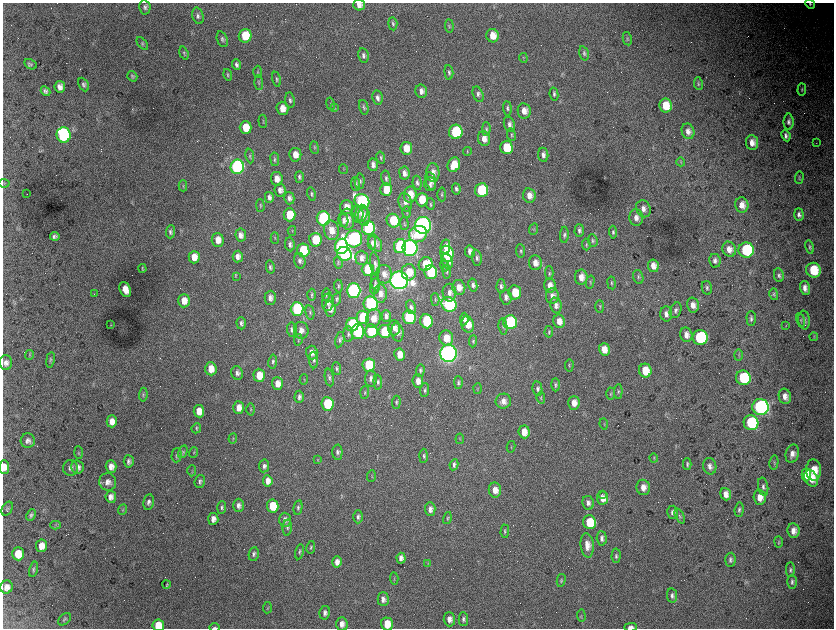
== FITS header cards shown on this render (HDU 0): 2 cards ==
NAXIS1  =                 1663 / length of data axis 1
NAXIS2  =                 1252 / length of data axis 2

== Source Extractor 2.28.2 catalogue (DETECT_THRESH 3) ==
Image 1663 x 1252 px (HDU 0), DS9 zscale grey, zoomed out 1/2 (1 PNG px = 2 x 2 image px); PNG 836 x 630 px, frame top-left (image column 2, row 1251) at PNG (3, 3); each listed source drawn as its Kron ellipse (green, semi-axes under 4 px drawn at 4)
Background 4500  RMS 78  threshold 233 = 3 sigma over >= 5 px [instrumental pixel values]
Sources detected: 437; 51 cannot appear on this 1/2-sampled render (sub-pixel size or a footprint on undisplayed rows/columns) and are neither listed nor drawn; the other 386 listed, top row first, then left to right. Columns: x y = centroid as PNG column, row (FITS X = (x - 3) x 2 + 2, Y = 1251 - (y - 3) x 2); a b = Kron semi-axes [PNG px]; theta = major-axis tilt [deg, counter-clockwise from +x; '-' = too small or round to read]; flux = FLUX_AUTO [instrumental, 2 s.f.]
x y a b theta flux
810 4 5 4 - 3.3e+04
359 5 6 5 - 9.2e+04
145 7 7 5 -81 4.6e+04
198 16 8 5 -73 5.0e+04
393 24 6 4 -85 3.5e+04
449 26 7 3 -86 2.3e+04
245 36 7 6 - 4.3e+05
493 36 7 6 - 1.9e+05
222 39 8 5 -72 4.0e+04
627 39 7 4 -79 2.7e+04
142 43 7 3 -51 2.0e+04
184 53 7 4 -73 2.4e+04
584 53 7 4 -75 3.3e+04
363 55 7 5 -79 5.5e+04
523 58 5 3 - 1.4e+04
30 64 6 5 - 3.0e+04
237 64 5 4 - 4.5e+04
258 72 6 3 -88 2.1e+04
449 72 7 4 -85 3.9e+04
228 75 6 3 -74 2.0e+04
132 76 5 4 - 2.6e+04
276 79 8 4 -79 3.1e+04
259 82 7 3 -87 2.2e+04
698 83 6 4 -82 2.8e+04
84 84 7 5 -63 4.0e+04
60 87 6 5 - 9.0e+04
802 90 6 3 86 1.9e+04
45 91 5 4 - 4.6e+04
421 91 7 6 - 8.1e+04
478 94 8 5 -68 5.0e+04
554 94 6 4 -79 3.3e+04
377 98 7 5 -80 5.9e+04
290 100 8 4 -83 4.3e+04
330 104 6 2 -78 1.2e+04
666 105 7 6 - 3.4e+05
364 107 7 4 -78 3.5e+04
282 108 6 6 - 1.5e+05
334 108 3 2 - 1.0e+04
507 108 7 4 -83 3.7e+04
524 111 8 6 -80 1.3e+05
263 121 6 2 -84 1.4e+04
789 122 8 5 -90 5.3e+04
509 124 8 5 -71 6.2e+04
246 128 6 6 - 2.9e+05
486 129 7 4 89 2.8e+04
688 131 8 6 -72 9.1e+04
456 132 7 7 - 1.4e+06
64 135 7 7 - 3.8e+06
511 135 6 3 -81 2.1e+04
786 136 6 4 -66 5.5e+04
484 139 7 6 - 1.3e+05
752 143 7 6 - 1.4e+05
816 143 2 1 - 4.1e+03
314 147 6 3 -83 1.6e+04
506 147 7 6 - 4.3e+05
406 148 6 6 - 2.4e+05
467 151 4 3 - 1.4e+04
295 155 7 6 - 1.5e+05
543 155 7 5 -82 6.3e+04
250 156 7 4 -83 2.8e+04
381 157 6 4 -78 2.9e+04
275 159 7 4 -82 2.9e+04
681 162 4 3 - 1.4e+04
373 165 6 5 - 7.5e+04
454 165 7 6 - 3.1e+05
237 167 7 6 - 5.0e+06
343 169 5 2 - 1.2e+04
433 172 9 6 -87 1.0e+05
404 173 6 5 - 8.3e+04
299 177 6 4 90 3.6e+04
799 177 6 3 88 2.5e+04
386 178 8 4 -79 4.1e+04
277 179 7 6 - 1.3e+05
360 181 8 5 88 4.8e+04
431 181 9 5 -75 5.9e+04
4 183 5 4 - 1.9e+04
417 183 7 4 -84 4.5e+04
356 184 7 4 -83 3.6e+04
430 184 7 6 - 4.8e+04
183 186 5 3 - 1.6e+04
386 189 6 6 - 2.5e+05
456 189 6 4 -84 4.0e+04
280 190 6 5 - 8.3e+04
481 190 7 6 - 1.1e+06
27 194 2 1 - 1.0e+04
311 194 7 4 -75 3.1e+04
410 194 8 6 84 2.0e+05
442 194 7 3 -88 2.4e+04
529 195 7 6 - 1.1e+05
269 197 5 4 - 6.1e+04
289 198 6 5 - 6.1e+04
422 200 7 6 - 2.9e+05
362 201 8 7 - 3.8e+06
405 202 9 6 -74 8.0e+04
430 204 6 3 -86 2.0e+04
742 205 7 6 - 1.4e+05
260 206 6 3 -89 1.9e+04
346 207 7 6 - 1.5e+05
643 209 9 7 -68 9.4e+04
407 212 6 2 -89 1.3e+04
361 213 8 6 81 6.9e+04
358 214 8 6 -89 6.9e+04
799 214 6 4 -87 5.9e+04
289 215 6 6 - 4.2e+05
364 216 9 6 -87 8.9e+04
636 217 8 7 - 1.1e+05
323 218 7 6 - 2.7e+06
347 219 10 7 -84 1.3e+05
343 220 7 5 -78 5.8e+04
393 221 7 6 - 5.3e+05
404 224 6 2 -89 1.5e+04
423 225 8 8 - 1.1e+07
368 228 7 6 - 2.1e+06
534 229 6 2 66 1.3e+04
331 230 9 7 -81 1.8e+05
579 230 6 4 88 4.3e+04
292 231 5 2 - 1.4e+04
170 232 7 4 87 4.3e+04
613 232 6 4 -85 3.0e+04
418 234 9 8 - 4.7e+05
241 235 6 5 - 9.0e+04
564 235 8 4 88 3.8e+04
55 236 5 4 - 4.4e+04
275 238 5 3 - 1.5e+04
354 239 8 8 - 5.5e+06
218 240 7 6 - 1.4e+05
315 240 6 6 - 5.6e+05
593 241 6 5 - 3.1e+04
372 243 6 3 -89 4.6e+04
375 243 9 6 -58 7.4e+04
290 244 7 5 -81 5.5e+04
586 245 6 3 -87 2.0e+04
341 246 7 6 - 5.1e+06
400 246 7 6 - 2.1e+06
445 246 7 4 79 1.1e+05
810 247 7 3 -79 2.9e+04
410 248 8 7 - 7.7e+06
729 249 8 6 -66 1.3e+05
303 250 6 6 - 7.7e+05
746 250 7 7 - 1.3e+06
470 251 6 5 - 7.5e+04
521 251 6 3 -84 2.3e+04
344 254 7 7 - 3.8e+06
447 254 8 6 -83 8.7e+05
238 256 6 5 - 7.9e+04
194 257 6 5 - 1.8e+05
362 258 7 6 - 7.8e+04
477 258 8 5 -84 4.9e+04
300 261 8 5 -75 5.5e+04
447 261 7 5 -68 1.3e+05
715 261 7 5 -79 6.1e+04
338 262 6 3 -85 1.9e+04
535 263 7 6 - 1.2e+05
375 264 12 5 -82 6.2e+04
425 264 7 6 - 3.5e+05
444 265 6 3 -77 2.2e+04
653 266 6 5 - 1.2e+05
270 267 6 4 -78 3.7e+04
142 268 4 2 - 1.7e+04
368 269 6 6 - 5.5e+05
813 270 7 7 - 5.0e+05
409 272 8 7 - 2.7e+05
431 272 7 6 - 1.2e+06
447 272 7 3 -84 2.7e+04
549 273 7 4 -88 2.6e+04
384 274 9 7 -81 1.1e+05
779 275 7 5 -81 4.1e+04
236 276 3 2 - 3.4e+04
581 277 7 6 - 1.4e+05
638 277 7 5 -71 3.5e+04
399 280 9 9 - 1.3e+07
375 282 8 3 -85 2.6e+04
590 282 7 2 76 1.5e+04
612 283 6 4 -80 2.4e+04
473 285 6 4 -79 4.8e+04
550 285 7 6 - 1.2e+05
338 286 6 4 -85 2.3e+04
375 286 8 5 82 3.7e+04
501 286 7 4 88 3.8e+04
459 287 7 6 - 1.4e+05
707 288 7 5 -78 3.8e+04
805 288 7 5 -74 1.0e+05
125 290 8 5 -66 1.8e+05
354 291 7 7 - 5.7e+06
515 292 7 6 - 3.1e+05
449 293 9 7 -81 9.0e+04
94 294 2 1 - 1.7e+04
326 294 6 4 83 3.0e+04
380 294 9 6 90 1.0e+05
774 294 6 3 -76 2.2e+04
312 295 6 3 -89 2.3e+04
552 296 8 6 88 9.7e+04
506 297 7 5 -79 6.7e+04
270 298 7 5 89 8.0e+04
337 299 6 4 71 3.0e+04
435 299 6 2 -88 1.3e+04
184 301 6 6 - 1.7e+05
328 302 9 6 85 6.9e+04
371 304 7 7 - 2.5e+06
449 304 8 7 - 3.4e+06
556 305 8 5 -83 7.5e+04
693 305 7 6 - 1.1e+05
600 306 6 3 -90 1.9e+04
411 307 7 5 -79 4.7e+04
297 309 7 6 - 2.5e+06
330 309 8 5 -85 9.2e+04
676 310 8 5 69 5.7e+04
310 312 7 4 -79 2.7e+04
666 314 7 6 - 7.5e+04
386 316 6 4 -89 6.7e+04
363 317 7 6 - 8.0e+05
409 317 7 6 - 2.0e+06
373 318 9 7 70 1.9e+05
464 319 6 4 85 6.2e+04
751 319 7 4 -87 4.2e+04
801 320 7 3 -81 2.1e+04
804 320 9 6 -82 6.9e+04
426 321 7 6 - 1.0e+06
559 321 7 5 -78 1.5e+05
510 322 7 7 - 1.6e+06
241 323 6 4 -88 4.6e+04
468 324 8 6 -75 2.1e+05
111 325 3 2 - 8.7e+03
352 325 7 6 - 2.3e+06
786 326 4 3 - 1.2e+04
503 327 8 4 -81 3.3e+04
394 328 7 5 -90 8.2e+04
292 330 7 4 -84 4.7e+04
301 330 8 7 - 1.0e+05
371 331 6 6 - 1.0e+06
384 331 6 6 - 6.3e+05
358 332 7 6 - 2.1e+06
397 332 9 6 -80 8.7e+04
549 332 6 3 86 2.0e+04
348 334 8 5 -86 4.3e+04
686 335 7 6 - 1.1e+05
814 337 4 3 - 1.5e+04
446 338 8 7 - 2.3e+05
700 338 7 7 - 2.3e+06
298 340 6 3 82 1.4e+04
340 340 8 4 76 3.9e+04
473 341 6 4 86 2.7e+04
604 349 6 5 - 1.8e+05
312 352 7 5 -86 1.1e+05
448 353 8 8 - 1.2e+07
399 354 6 5 - 1.8e+05
30 355 5 2 - 1.5e+04
739 355 5 3 - 1.6e+04
50 360 8 3 80 2.5e+04
314 360 8 4 -87 4.4e+04
273 362 7 4 82 3.3e+04
6 363 7 6 - 6.8e+04
369 365 6 6 - 8.8e+05
569 365 6 3 85 2.1e+04
211 369 6 5 - 1.9e+05
337 369 6 4 -83 3.1e+04
420 370 6 4 87 3.0e+04
645 371 7 6 - 3.9e+05
237 373 7 5 -71 5.7e+04
259 375 6 5 - 2.5e+05
329 377 9 4 -81 3.9e+04
743 378 7 7 - 1.0e+06
371 379 8 6 -88 6.8e+04
304 380 5 2 - 1.0e+04
418 381 7 5 -86 1.1e+05
378 382 7 4 -89 3.8e+04
458 383 6 4 -89 3.0e+04
277 384 6 5 - 1.3e+05
556 385 6 4 -88 3.0e+04
478 389 5 2 - 1.1e+04
537 389 7 5 -81 4.2e+04
425 390 7 4 85 3.2e+04
618 391 7 4 85 2.8e+04
365 393 6 3 86 2.1e+04
611 394 6 3 87 2.3e+04
143 395 7 4 84 2.6e+04
785 396 8 6 -74 1.1e+05
299 397 6 4 89 4.8e+04
541 398 6 2 -84 1.7e+04
503 401 8 7 - 9.5e+04
396 402 6 3 85 2.5e+04
574 403 7 5 88 1.5e+05
327 404 6 6 - 1.0e+06
760 407 8 8 - 5.5e+06
239 408 6 5 - 1.4e+05
251 409 6 3 90 1.8e+04
199 411 6 5 - 1.8e+05
112 421 6 5 - 1.2e+05
751 423 7 7 - 1.3e+06
604 424 5 3 - 1.5e+04
196 428 5 4 - 2.2e+04
524 432 6 5 - 1.9e+05
233 438 5 3 - 1.7e+04
460 439 5 2 - 1.0e+04
28 441 7 7 - 6.5e+04
511 447 6 2 78 1.5e+04
183 452 6 4 69 2.8e+04
194 452 5 2 - 1.4e+04
337 452 7 5 89 4.4e+04
78 453 6 3 -87 1.8e+04
792 454 9 6 76 1.1e+05
176 455 7 5 87 3.5e+04
423 456 7 4 86 3.2e+04
654 458 4 4 - 1.6e+04
318 460 3 3 - 1.2e+04
129 461 6 5 - 4.9e+04
774 463 7 3 81 2.3e+04
687 464 6 4 -89 3.1e+04
454 465 5 4 - 4.0e+04
264 466 6 5 - 5.0e+04
710 466 8 6 -80 8.1e+04
4 467 7 5 -87 1.1e+05
78 467 7 6 - 8.4e+04
111 467 6 5 - 1.0e+05
70 468 8 7 - 6.2e+04
814 470 10 7 -88 3.4e+05
192 471 5 2 - 1.4e+04
806 475 7 4 89 2.5e+05
371 476 6 1 85 1.0e+04
811 478 9 6 -62 2.3e+05
200 481 6 5 - 3.8e+04
268 481 6 5 - 1.1e+05
108 482 9 8 - 9.6e+04
643 487 8 6 -78 1.3e+05
763 487 9 5 -80 5.1e+04
495 490 7 6 - 1.5e+05
602 494 2 1 - 8.5e+03
726 494 6 5 - 1.1e+05
111 497 6 5 - 8.8e+04
760 497 7 6 - 1.6e+05
602 498 6 5 - 1.4e+05
149 502 8 5 81 5.7e+04
588 503 7 5 -80 7.1e+04
239 505 6 5 - 6.6e+04
273 506 6 6 - 4.1e+05
222 507 6 4 87 3.5e+04
298 507 7 4 78 3.7e+04
7 509 7 5 63 3.4e+04
430 509 7 5 -88 7.7e+04
122 510 5 2 - 1.4e+04
739 510 7 4 85 3.7e+04
673 512 6 5 - 5.7e+04
31 515 6 4 63 3.7e+04
680 516 8 4 -64 3.3e+04
358 517 6 5 - 4.5e+04
447 518 6 4 76 2.4e+04
213 519 6 5 - 8.9e+04
285 520 7 6 - 8.4e+04
590 522 7 6 - 5.6e+05
55 525 5 3 - 2.1e+04
287 528 8 4 85 3.8e+04
505 531 7 3 89 2.7e+04
793 531 7 6 - 1.1e+05
602 538 7 5 -87 5.9e+04
779 542 5 3 - 2.0e+04
587 545 12 6 -84 1.4e+05
41 546 6 5 - 1.5e+05
311 547 6 3 80 2.3e+04
299 552 7 4 78 2.9e+04
18 554 6 6 - 3.2e+05
254 554 7 5 79 4.5e+04
616 556 7 4 86 3.7e+04
401 558 5 4 - 8.4e+04
730 560 7 5 84 4.0e+04
337 562 5 4 - 1.0e+05
428 564 4 2 - 1.1e+04
34 569 8 4 79 3.0e+04
790 570 7 4 -90 3.6e+04
394 578 6 3 -86 1.7e+04
561 580 6 4 77 2.3e+04
792 582 7 5 88 4.2e+04
167 584 4 3 - 1.4e+04
7 587 6 6 - 1.0e+05
672 596 7 5 -81 4.8e+04
383 599 7 5 -89 7.6e+04
267 608 6 1 85 8.9e+03
325 613 7 5 79 6.0e+04
581 616 6 3 -86 1.9e+04
64 619 7 5 41 2.9e+04
449 619 7 5 -87 9.7e+04
463 619 7 4 -88 4.3e+04
342 624 6 5 - 1.0e+05
387 624 6 6 - 2.8e+05
158 625 6 5 - 3.7e+05
631 627 6 3 2 6.5e+04
215 628 5 2 - 2.6e+04
At the frame edge (FLAGS 8, measured only in part): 7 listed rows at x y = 810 4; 359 5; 4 467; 387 624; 158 625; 631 627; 215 628
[51 sub-pixel or undisplayed-footprint detections neither listed nor drawn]